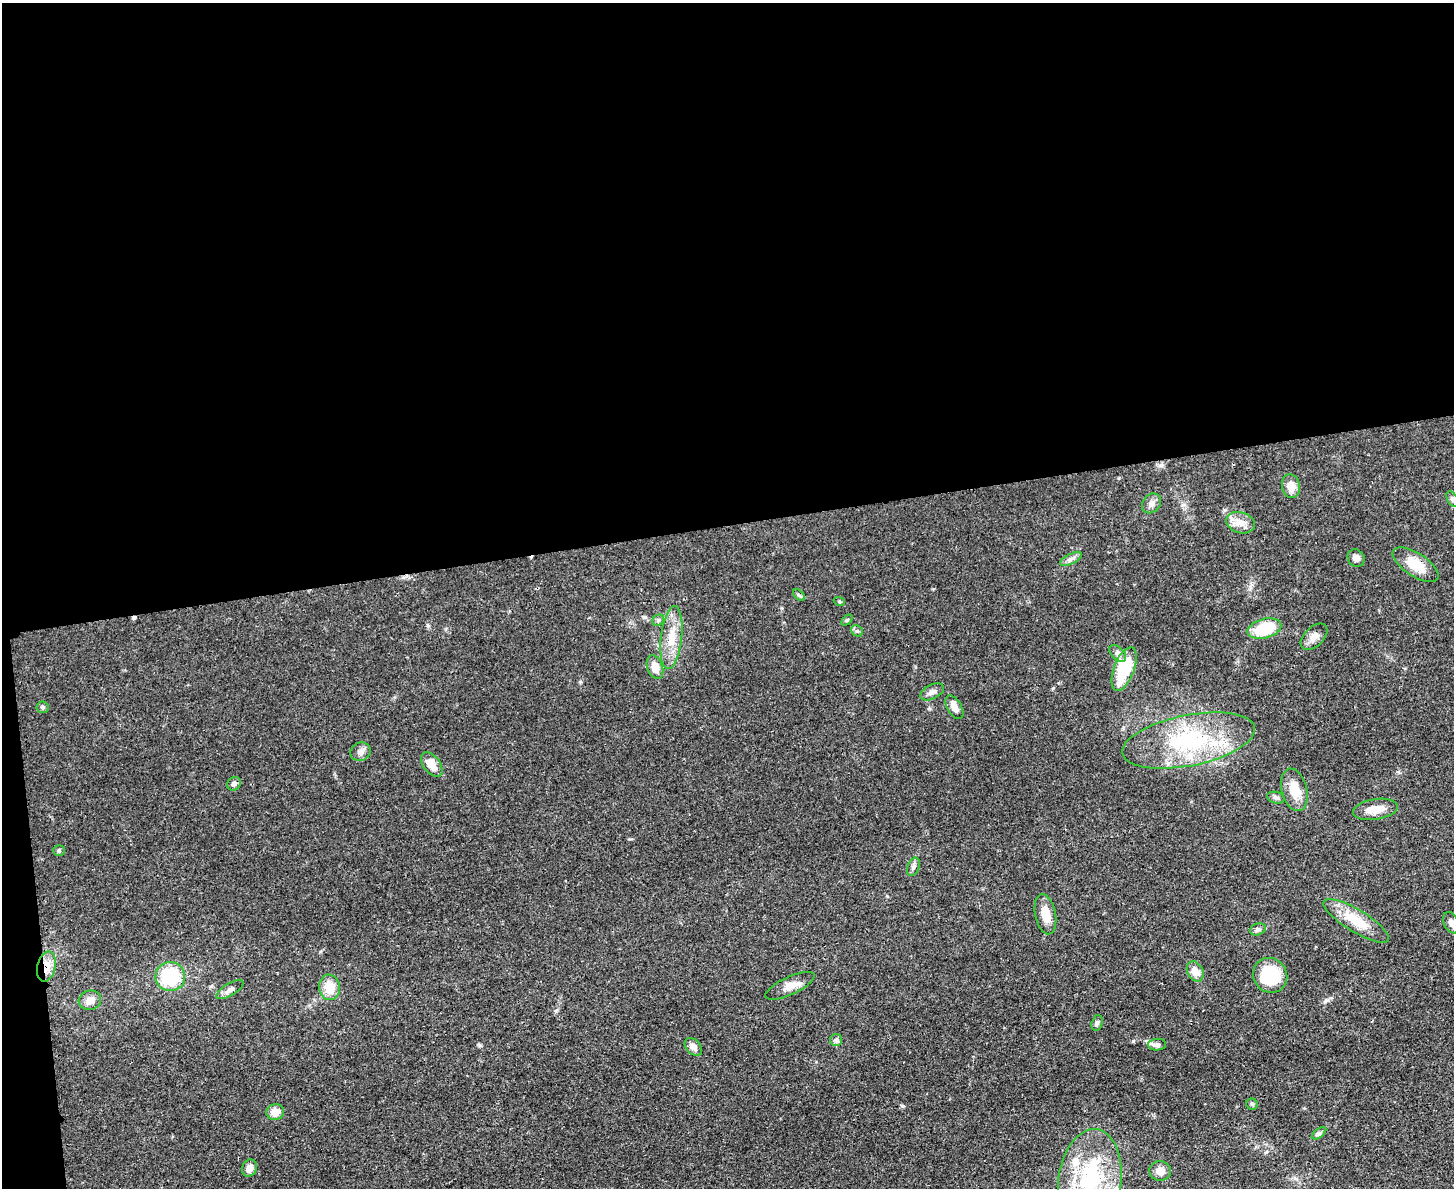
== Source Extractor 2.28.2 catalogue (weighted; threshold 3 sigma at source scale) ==
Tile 1 of 3 x 4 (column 1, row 1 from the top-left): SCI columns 141-1592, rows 3570-4755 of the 4747 x 4767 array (HDU 1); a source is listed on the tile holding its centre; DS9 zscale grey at full resolution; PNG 1456 x 1190 px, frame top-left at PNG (2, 3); each listed source drawn as its Kron ellipse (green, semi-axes under 4 px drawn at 4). Shown black and unused: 45% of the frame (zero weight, under 3 of 4 exposures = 2% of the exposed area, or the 3 px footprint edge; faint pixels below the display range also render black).
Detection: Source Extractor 2.28.2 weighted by HDU 2 'WHT'; one run over the whole footprint, this tile lists its part. Background 0.0462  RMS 0.0051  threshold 0.023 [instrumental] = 3 sigma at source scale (4.5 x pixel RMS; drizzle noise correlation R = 1.50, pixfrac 1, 0.05/0.05 arcsec/px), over >= 5 px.
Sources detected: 55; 1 cosmic-ray / hot-pixel residue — neither listed nor drawn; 2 inside a brighter listed object's ellipse — not listed separately; the other 52 listed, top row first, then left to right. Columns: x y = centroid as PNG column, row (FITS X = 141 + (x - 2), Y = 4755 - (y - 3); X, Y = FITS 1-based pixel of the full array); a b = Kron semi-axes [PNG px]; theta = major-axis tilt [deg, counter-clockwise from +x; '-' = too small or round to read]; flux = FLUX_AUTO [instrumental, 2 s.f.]
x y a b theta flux
1291 486 12 9 -78 5.1
1452 499 8 5 -60 1.1
1151 503 10 8 48 2.7
1241 523 14 10 -17 5.3
1356 558 9 8 - 2.6
1071 559 12 5 26 1.9
1416 565 26 11 -33 11
799 595 7 4 -44 0.83
839 601 6 3 -19 0.62
658 620 6 5 - 1.1
847 620 6 4 45 0.74
1264 628 17 9 15 21
857 631 6 5 - 0.97
1314 637 16 9 44 3.7
671 638 31 10 83 11
1118 653 10 6 -46 1.9
655 667 12 7 -71 5.3
1124 669 23 10 69 25
932 692 13 7 26 2.3
43 707 6 6 - 0.99
954 707 13 7 -59 4.4
1189 741 67 25 11 50
361 752 10 9 - 2.5
432 764 14 8 -53 5.8
234 784 7 6 - 1.6
1294 790 22 12 -75 9.3
1276 798 9 5 -15 1.3
1375 809 22 10 9 6.2
59 850 5 5 - 0.78
913 867 9 6 68 1.6
1045 914 20 10 -78 7.1
1356 921 38 11 -31 14
1451 923 11 7 -66 2.6
1258 929 8 6 19 1.4
46 966 15 9 76 6.2
1195 971 10 8 -62 5.1
1270 975 18 16 -52 24
170 977 15 14 - 25
790 986 27 9 25 5.2
329 987 13 10 -82 10
230 989 15 6 32 2.3
90 1000 11 9 16 4.7
1097 1023 8 5 74 1.3
836 1040 6 6 - 1.1
1157 1045 9 5 4 2.2
693 1047 10 7 -46 2.9
1252 1104 6 5 - 0.82
275 1112 9 8 - 5.4
1319 1133 8 4 37 1.2
249 1168 8 7 - 4
1160 1171 11 10 - 3.9
1090 1180 51 31 82 51
Overlapping masked pixels (flux is a lower limit): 1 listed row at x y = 46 966
Isophote crosses this tile's border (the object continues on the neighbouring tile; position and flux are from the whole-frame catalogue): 2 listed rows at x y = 1452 499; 1090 1180
Unlisted compact peaks at least as high as the median listed source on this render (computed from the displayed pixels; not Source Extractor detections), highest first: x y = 479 1045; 580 682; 1326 1000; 1250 587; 1053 688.